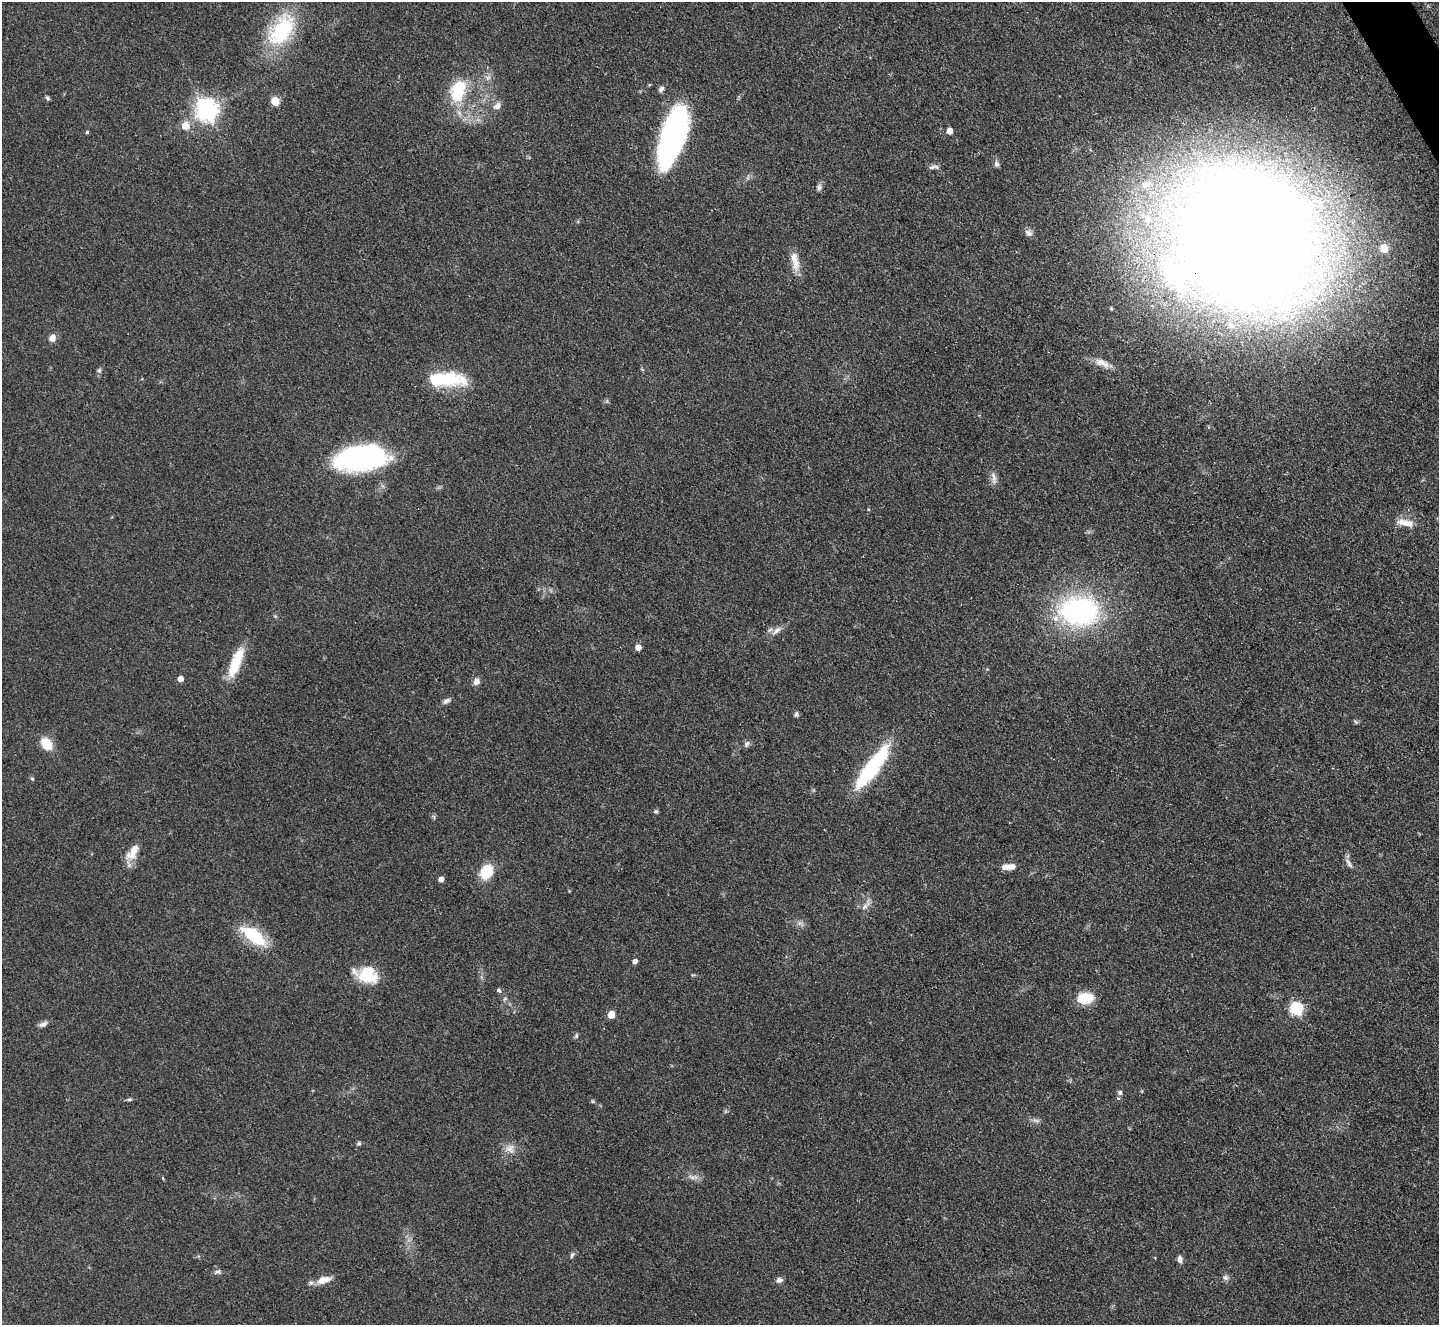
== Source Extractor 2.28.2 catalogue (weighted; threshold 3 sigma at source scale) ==
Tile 10 of 4 x 4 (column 2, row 3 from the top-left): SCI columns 1440-2876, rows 1616-2938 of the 5752 x 5743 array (HDU 1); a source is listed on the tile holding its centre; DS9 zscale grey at full resolution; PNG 1441 x 1327 px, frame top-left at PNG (2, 2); no overlay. Shown black and unused: <1% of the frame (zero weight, under 3 of 4 exposures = <1% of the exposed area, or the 3 px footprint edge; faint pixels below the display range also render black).
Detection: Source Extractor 2.28.2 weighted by HDU 2 'WHT'; one run over the whole footprint, this tile lists its part. Background 0.0851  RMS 0.0062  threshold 0.028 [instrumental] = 3 sigma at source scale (4.5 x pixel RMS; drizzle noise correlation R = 1.50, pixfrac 1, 0.05/0.05 arcsec/px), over >= 5 px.
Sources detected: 72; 1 inside a brighter object's white glare — not listed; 1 inside a brighter listed object's ellipse — not listed separately; the other 70 listed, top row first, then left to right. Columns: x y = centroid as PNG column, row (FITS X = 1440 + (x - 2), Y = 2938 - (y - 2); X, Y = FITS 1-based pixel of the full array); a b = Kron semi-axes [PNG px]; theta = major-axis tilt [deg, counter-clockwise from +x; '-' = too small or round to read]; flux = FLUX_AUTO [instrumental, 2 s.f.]
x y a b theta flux
281 30 49 27 56 47
488 77 7 4 19 1.5
661 89 8 6 47 2
458 90 29 18 73 28
48 98 6 4 -49 1.2
275 101 5 5 - 21
497 106 11 8 28 3.1
207 110 8 8 - 420
185 126 6 6 - 12
674 131 57 23 69 130
949 131 5 4 - 6.5
87 132 4 4 - 0.92
996 164 9 7 -76 1.9
932 167 12 5 15 2
1146 184 16 12 23 11
819 187 9 7 84 1.9
1029 233 11 8 -44 2.8
1244 240 58 45 8 4300
1384 248 6 6 - 14
795 261 28 9 -79 7.9
52 338 9 8 - 3.7
1102 363 24 9 -20 7
99 370 7 5 -77 1.4
445 379 48 16 -1 36
361 458 52 24 6 120
994 478 19 6 -82 3.4
1405 523 26 9 -11 7.3
1079 611 54 39 -2 100
776 631 15 6 42 3.7
638 647 5 5 - 5.1
236 663 37 11 68 22
180 679 4 4 - 4.9
476 681 9 7 51 3.2
446 701 10 6 30 2.3
796 714 6 5 - 1.5
1356 722 7 4 -19 0.97
46 744 15 11 -50 11
747 744 10 6 60 1.7
872 768 57 14 54 54
32 779 5 5 - 0.83
656 811 6 5 - 1.1
133 852 24 11 58 8.9
1349 863 16 5 -58 2.7
1009 867 17 7 3 6
486 872 14 11 60 19
441 879 5 5 - 3.4
866 905 21 6 53 3.8
800 923 7 6 - 1.9
254 935 30 13 -37 32
635 961 5 4 - 2.8
368 975 22 18 -18 23
499 990 7 5 -38 1.2
1085 998 18 12 6 15
1296 1009 6 6 - 76
611 1014 5 5 - 10
43 1024 12 6 22 2.5
576 1036 7 5 89 1.1
1120 1092 7 7 - 1.7
129 1099 7 4 6 1.1
593 1101 6 4 -23 0.88
1036 1121 12 4 -5 1.9
359 1143 6 5 - 1.2
510 1149 14 13 - 5.9
693 1177 15 6 -8 3.4
572 1255 7 5 78 1.3
1180 1259 8 5 -78 2.8
218 1272 10 6 16 1.7
1225 1277 9 6 -31 2.1
324 1280 17 9 14 7.6
779 1280 9 7 9 2.3
Overlapping masked pixels (flux is a lower limit): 2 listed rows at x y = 1244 240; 1079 611